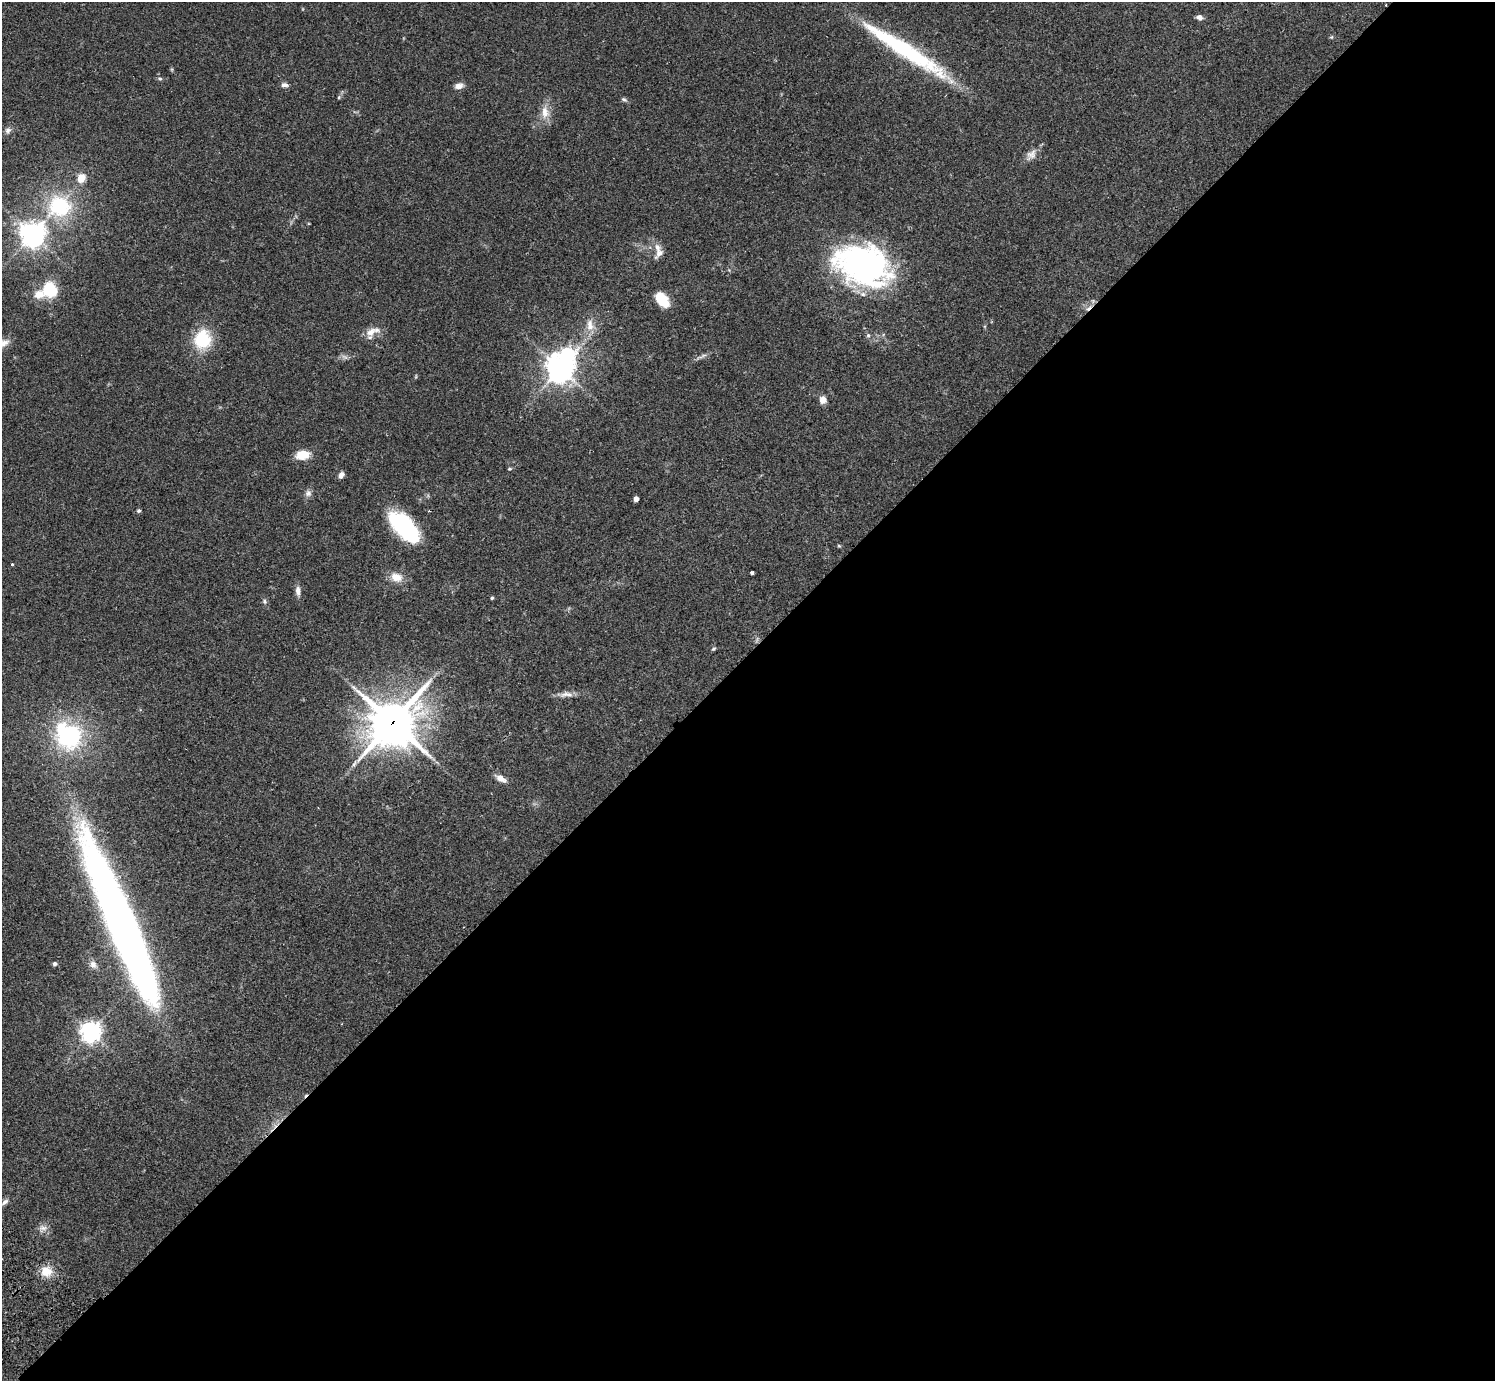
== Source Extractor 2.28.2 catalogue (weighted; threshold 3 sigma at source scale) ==
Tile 12 of 4 x 4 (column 4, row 3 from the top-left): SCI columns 4524-6016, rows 1727-3105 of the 6060 x 6070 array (HDU 1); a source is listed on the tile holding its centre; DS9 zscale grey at full resolution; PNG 1497 x 1383 px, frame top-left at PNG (2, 2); no overlay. Shown black and unused: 53% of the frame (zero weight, under 2 of 3 exposures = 3% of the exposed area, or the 3 px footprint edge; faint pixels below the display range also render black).
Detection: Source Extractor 2.28.2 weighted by HDU 2 'WHT'; one run over the whole footprint, this tile lists its part. Background 0.108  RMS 0.0064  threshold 0.0288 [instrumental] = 3 sigma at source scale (4.5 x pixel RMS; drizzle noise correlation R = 1.50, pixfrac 1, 0.05/0.05 arcsec/px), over >= 5 px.
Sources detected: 58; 2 inside a brighter object's white glare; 1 cosmic-ray / hot-pixel residue — not listed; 1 inside a brighter listed object's ellipse — not listed separately; the other 54 listed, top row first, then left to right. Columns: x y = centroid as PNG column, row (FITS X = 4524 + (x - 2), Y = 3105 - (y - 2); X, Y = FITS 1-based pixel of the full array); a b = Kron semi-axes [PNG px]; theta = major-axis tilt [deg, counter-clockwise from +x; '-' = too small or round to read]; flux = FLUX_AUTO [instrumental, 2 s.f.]
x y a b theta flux
1199 17 8 6 -23 2.4
906 50 110 14 -33 81
160 79 5 5 - 0.91
285 85 9 6 -1 2.2
459 86 11 7 14 3.2
339 97 5 4 - 0.84
624 99 8 5 -35 1.3
545 112 20 10 -87 7.4
8 130 9 7 54 2.2
1031 154 14 11 17 4.4
81 178 5 5 - 21
59 206 33 30 19 49
32 234 8 8 - 560
659 253 16 9 59 4.2
862 264 56 38 -21 170
50 289 13 12 - 26
39 294 13 11 18 7.1
662 300 14 9 -50 18
590 325 18 11 -83 7.3
370 332 16 10 35 6.3
868 335 5 5 - 1.1
202 339 24 21 77 25
4 343 15 10 33 5.1
702 356 20 3 23 2.3
345 357 10 5 -26 1.8
560 368 9 8 - 750
823 400 7 7 - 4.7
303 455 16 10 10 10
510 469 6 3 18 0.76
341 475 8 5 58 2.5
308 493 9 9 - 2.6
636 499 4 4 - 5.4
139 511 5 4 - 1.1
429 511 3 3 - 0.57
404 527 36 16 -48 65
839 546 6 3 -19 0.67
12 564 3 3 - 1.3
752 572 3 3 - 1.4
396 577 16 12 -18 7.4
298 591 13 7 -86 3.3
492 598 4 3 - 0.76
265 601 7 5 -74 1.3
713 649 6 4 32 0.88
565 694 16 6 22 3.9
393 722 20 18 41 1600
68 735 25 24 - 72
501 778 13 6 -29 4.7
122 924 170 24 -67 550
55 964 5 4 - 1.4
93 964 11 8 -55 3.4
91 1032 7 7 - 400
5 1202 10 6 41 2.1
43 1228 12 9 17 3.6
46 1271 14 13 - 9.6
Overlapping masked pixels (flux is a lower limit): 1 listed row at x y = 393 722
Isophote crosses this tile's border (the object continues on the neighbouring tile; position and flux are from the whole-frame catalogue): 1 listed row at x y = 122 924